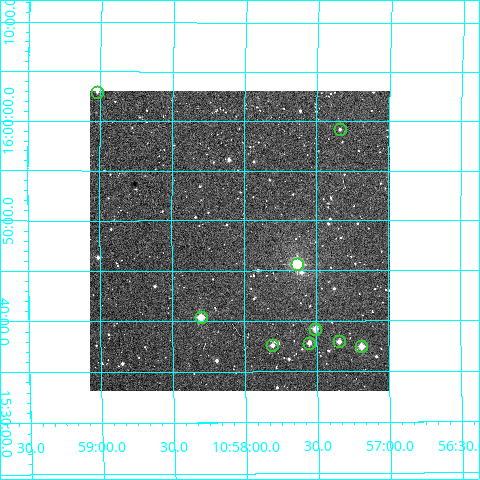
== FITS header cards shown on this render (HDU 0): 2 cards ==
NAXIS1  =                  300
NAXIS2  =                  300

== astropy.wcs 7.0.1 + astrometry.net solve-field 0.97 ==
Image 300 x 300 px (HDU 0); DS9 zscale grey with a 90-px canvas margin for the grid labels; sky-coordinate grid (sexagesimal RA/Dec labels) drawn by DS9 from the SOLVED WCS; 9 Tycho-2 reference stars matched to detected sources circled (green)
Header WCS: RA---TAN/DEC--TAN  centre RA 10:58:02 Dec +15:48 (164.51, +15.80 deg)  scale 6 arcsec/px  FOV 30.0' x 30.0'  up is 0 deg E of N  parity normal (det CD < 0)
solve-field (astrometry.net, Tycho-2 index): VERIFIED the header's WCS against the Tycho-2 star catalogue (verified at 2 index scales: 9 matches each, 0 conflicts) and refined it, rather than solving blind
Solved WCS: RA---TAN-SIP/DEC--TAN-SIP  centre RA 10:58:02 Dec +15:48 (164.51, +15.80 deg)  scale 6.01 arcsec/px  FOV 30.0' x 30.0'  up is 0 deg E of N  parity normal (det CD < 0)
The solver's refit moves the header's centre by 5.8 arcsec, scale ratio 1.001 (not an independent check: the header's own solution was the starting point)
Tycho-2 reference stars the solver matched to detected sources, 9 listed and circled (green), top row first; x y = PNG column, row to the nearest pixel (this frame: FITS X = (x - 90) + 1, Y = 300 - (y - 91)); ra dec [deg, ICRS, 3 dp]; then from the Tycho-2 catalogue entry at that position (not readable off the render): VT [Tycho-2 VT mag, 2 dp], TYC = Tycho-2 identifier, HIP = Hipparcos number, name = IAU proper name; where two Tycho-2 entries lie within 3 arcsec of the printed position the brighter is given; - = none
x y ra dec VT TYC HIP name
97 92 164.755 +16.049 12.23 1429-756-1 - -
340 129 164.335 +15.986 12.26 1429-330-1 - -
297 264 164.408 +15.761 7.94 1429-507-1 53577 -
201 317 164.576 +15.673 9.32 1429-550-1 - -
315 329 164.377 +15.653 10.63 1429-351-1 - -
339 341 164.336 +15.633 10.99 1429-845-1 - -
309 343 164.388 +15.631 11.40 1429-567-1 - -
272 345 164.451 +15.627 11.02 1429-523-1 - -
361 346 164.297 +15.624 10.18 1429-979-1 - -